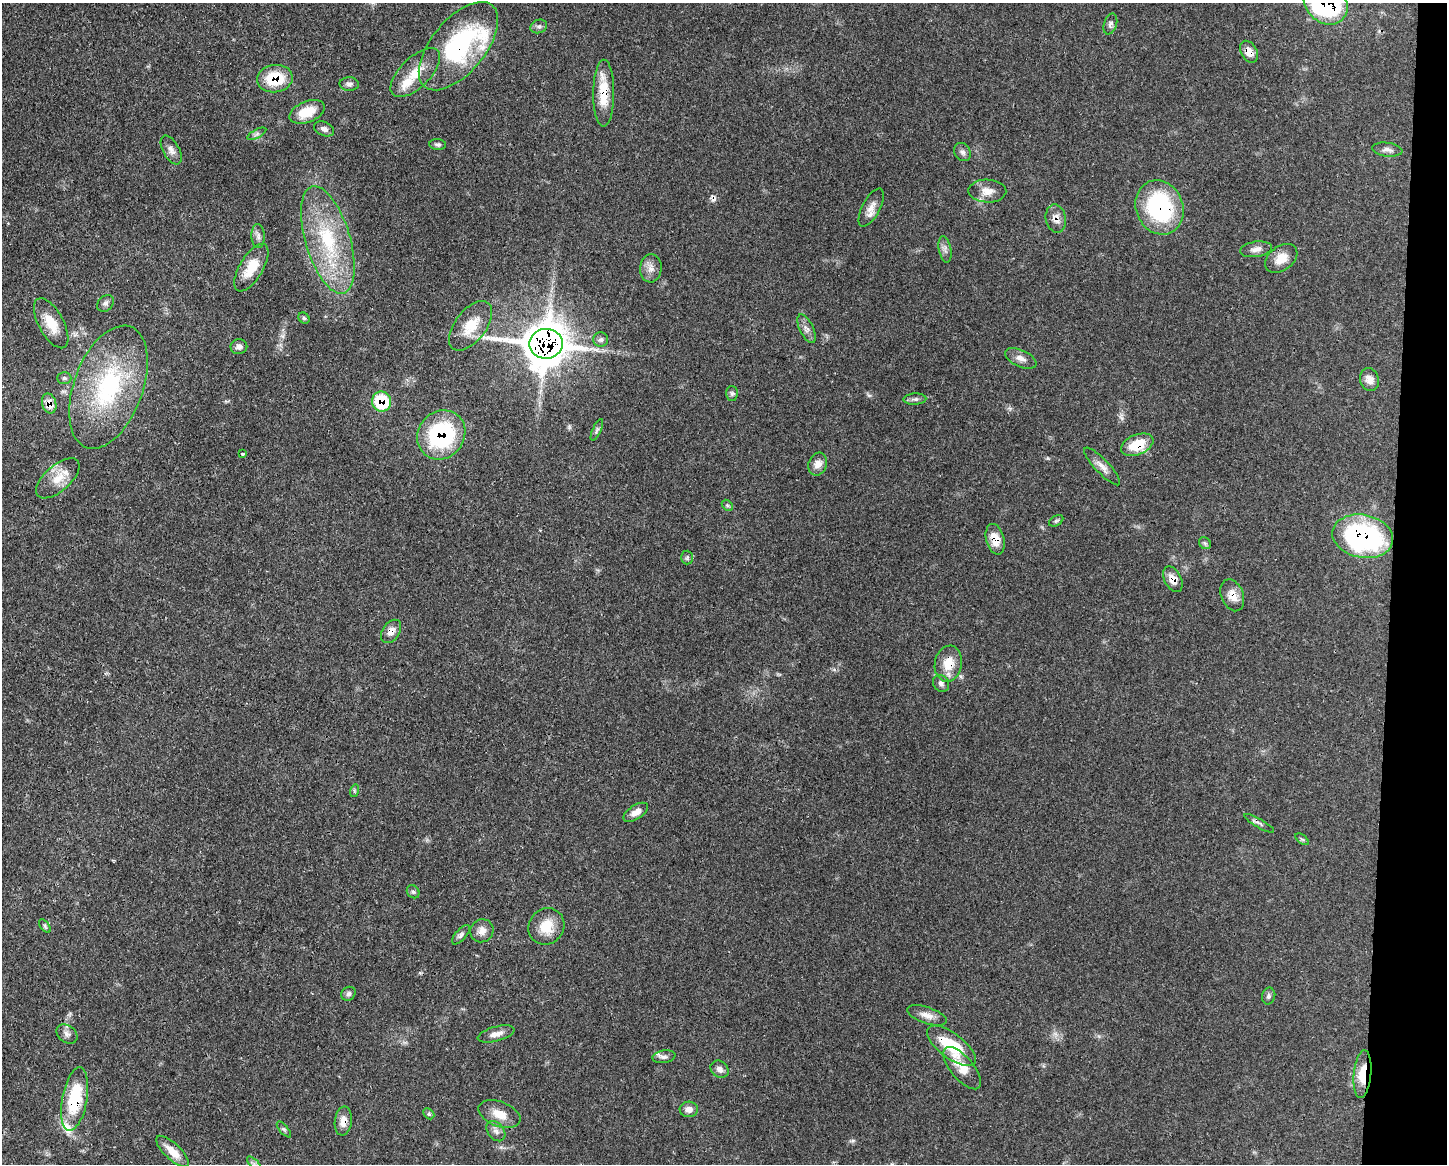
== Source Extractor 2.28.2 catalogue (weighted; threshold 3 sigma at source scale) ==
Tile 6 of 3 x 4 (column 3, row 2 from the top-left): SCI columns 3001-4445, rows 2329-3490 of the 4670 x 4658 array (HDU 1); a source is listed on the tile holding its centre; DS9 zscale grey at full resolution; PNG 1449 x 1166 px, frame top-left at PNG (2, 3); each listed source drawn as its Kron ellipse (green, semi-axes under 4 px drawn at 4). Shown black and unused: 4% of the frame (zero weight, under 3 of 4 exposures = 1% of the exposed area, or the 3 px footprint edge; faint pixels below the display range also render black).
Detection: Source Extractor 2.28.2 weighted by HDU 2 'WHT'; one run over the whole footprint, this tile lists its part. Background 0.0552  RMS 0.0032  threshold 0.0146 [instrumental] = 3 sigma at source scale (4.5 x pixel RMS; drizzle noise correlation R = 1.50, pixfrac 1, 0.05/0.05 arcsec/px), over >= 5 px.
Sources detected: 94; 1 cosmic-ray / hot-pixel residue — neither listed nor drawn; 4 inside a brighter listed object's ellipse — not listed separately; the other 89 listed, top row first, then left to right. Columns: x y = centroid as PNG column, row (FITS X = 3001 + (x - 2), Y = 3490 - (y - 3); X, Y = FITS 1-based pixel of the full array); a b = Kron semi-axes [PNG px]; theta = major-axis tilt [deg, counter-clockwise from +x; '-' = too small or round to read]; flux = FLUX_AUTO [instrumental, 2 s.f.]
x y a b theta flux
1326 3 24 19 -44 59
1110 24 11 6 71 1
539 26 8 6 21 0.94
458 46 53 26 50 43
1249 52 12 8 -62 3.1
415 73 31 15 45 7.8
275 79 18 13 7 12
349 84 9 7 -1 1.1
604 93 33 10 89 9.3
307 112 18 10 21 6.7
324 129 10 6 -21 1.2
257 134 10 4 29 0.81
438 144 8 5 -5 0.74
171 150 16 8 -60 2.1
1387 150 15 7 -7 1.6
962 152 9 8 - 1.1
987 191 19 11 -1 3.7
1160 207 28 23 -67 37
871 208 21 9 62 3
1056 219 14 10 -78 2.6
258 236 12 6 -87 1.3
328 240 55 22 -73 27
945 249 13 6 -79 1.4
1256 249 16 7 8 2
1281 258 18 12 37 4.4
251 268 27 11 59 7.6
651 268 14 11 86 2.5
106 303 9 7 47 1
304 318 6 5 - 0.52
51 323 28 12 -61 6
471 326 29 15 52 7.6
807 329 15 6 -64 1.7
601 340 7 7 - 1
546 344 16 15 - 830
239 347 8 7 - 1.2
1021 358 17 8 -24 2.1
64 378 7 6 - 0.69
1369 379 12 9 -70 2.6
108 387 64 34 70 41
732 394 7 6 - 0.77
915 399 11 5 3 1
382 401 10 9 - 13
49 404 10 7 -76 3.5
597 430 12 4 65 0.77
441 435 25 23 50 34
1137 445 17 10 22 8.7
242 454 3 2 - 0.34
818 464 11 9 70 2.6
1102 466 25 7 -46 2.5
58 478 26 13 41 5.8
727 505 6 4 -44 0.51
1056 521 8 5 29 0.59
1363 536 31 21 -11 64
995 539 15 9 -76 4.9
1205 543 7 5 -44 0.57
687 558 7 5 88 0.61
1173 579 14 8 -61 3.1
1232 595 16 11 -68 3.6
391 631 13 8 55 2.6
948 664 18 13 80 6.1
941 683 9 7 -49 1.1
354 791 6 4 73 0.45
636 812 14 7 34 2.5
1259 823 17 3 -30 0.9
1302 839 8 4 -36 0.51
413 892 7 6 - 0.68
45 926 8 4 -54 0.62
546 926 19 17 49 6.9
482 931 12 11 - 2.3
461 935 12 5 49 0.99
348 994 7 6 - 0.93
1269 996 8 6 79 0.86
927 1015 20 8 -19 2.6
67 1034 11 8 -37 1.4
496 1034 19 7 15 2.5
951 1046 29 12 -37 15
664 1057 11 6 9 1.1
962 1068 26 11 -50 5.4
719 1069 10 8 -40 1.6
1362 1074 24 8 85 7
75 1099 32 12 80 19
689 1109 9 7 3 1.9
429 1114 6 4 -45 0.52
499 1114 22 12 -20 5
343 1121 14 8 83 3
284 1129 10 3 -50 0.54
496 1131 11 8 -51 1.6
172 1151 21 8 -44 4.8
254 1164 9 3 -45 0.78
Overlapping masked pixels (flux is a lower limit): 22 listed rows (the first 20) at x y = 1326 3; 458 46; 1249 52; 275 79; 604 93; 1160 207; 1056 219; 546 344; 382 401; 49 404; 441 435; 1137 445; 1363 536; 995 539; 1173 579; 1232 595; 391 631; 948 664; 951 1046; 1362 1074
Isophote crosses this tile's border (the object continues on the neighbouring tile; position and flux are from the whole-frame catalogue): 2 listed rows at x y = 1326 3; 254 1164